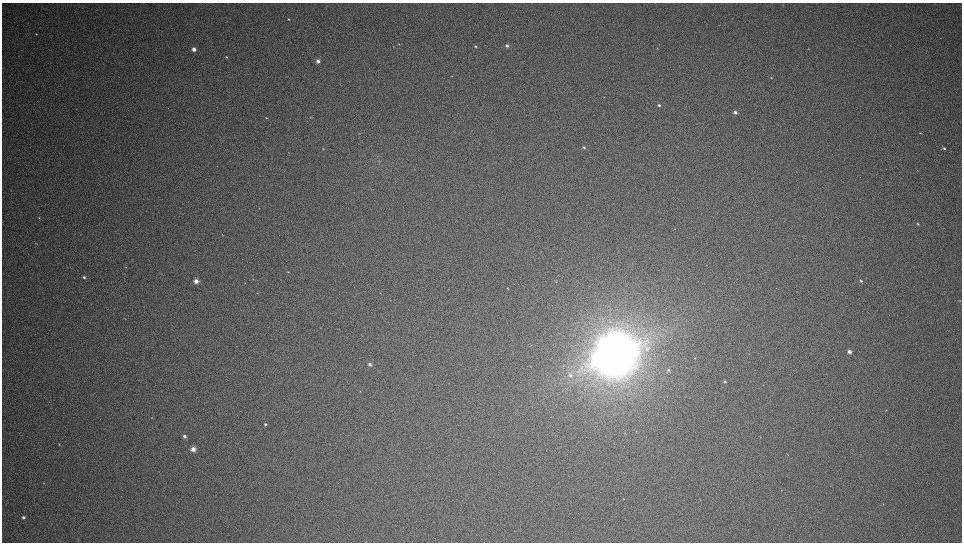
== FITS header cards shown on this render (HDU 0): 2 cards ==
NAXIS1  =                 1920
NAXIS2  =                 1080

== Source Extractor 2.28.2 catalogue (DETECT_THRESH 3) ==
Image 1920 x 1080 px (HDU 0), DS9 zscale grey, zoomed out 1/2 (1 PNG px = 2 x 2 image px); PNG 964 x 544 px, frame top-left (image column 1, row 1079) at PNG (2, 3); no overlay
Background 63.4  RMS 1.9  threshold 5.83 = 3 sigma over >= 5 px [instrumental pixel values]
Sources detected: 64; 1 cannot appear on this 1/2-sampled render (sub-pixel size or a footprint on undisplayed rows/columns) and is not listed; the other 63 listed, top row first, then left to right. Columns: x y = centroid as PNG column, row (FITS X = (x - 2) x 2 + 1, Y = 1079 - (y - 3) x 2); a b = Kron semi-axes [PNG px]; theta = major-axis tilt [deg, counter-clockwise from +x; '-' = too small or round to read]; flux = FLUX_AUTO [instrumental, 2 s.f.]
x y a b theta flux
288 19 3 2 - 360
36 34 3 2 - 250
399 44 4 2 - 300
394 46 2 2 - 150
475 46 3 2 - 520
507 46 4 3 - 1300
657 48 4 3 - 270
194 49 3 3 - 2600
226 57 3 2 - 350
318 61 4 4 - 1900
451 76 3 2 - 180
771 78 3 3 - 320
659 105 3 3 - 750
735 112 4 3 - 1500
311 117 3 3 - 270
266 118 3 2 - 320
920 133 4 2 - 300
584 147 4 3 - 640
944 148 4 3 - 680
323 149 3 2 - 160
288 153 3 2 - 120
414 169 2 1 - 110
917 171 4 2 - 180
259 208 3 2 - 120
39 218 3 2 - 290
918 224 4 3 - 490
675 229 3 2 - 160
222 235 3 2 - 260
343 263 3 2 - 180
126 267 3 2 - 280
288 272 3 2 - 240
84 277 4 3 - 810
678 278 4 2 - 170
196 281 4 3 - 2700
861 281 3 2 - 550
556 282 4 3 - 300
245 283 3 2 - 190
508 288 3 2 - 320
257 293 3 2 - 220
647 348 7 6 - 2300
849 351 4 3 - 1900
615 354 36 32 34 400000
695 358 3 2 - 240
370 364 5 4 - 1300
563 366 3 2 - 190
668 370 4 4 - 710
570 375 5 5 - 1100
725 382 4 3 - 600
360 391 3 2 - 140
886 410 3 3 - 240
152 418 3 2 - 170
265 424 3 3 - 680
636 431 4 2 - 280
184 436 4 3 - 1500
59 444 3 2 - 310
329 444 2 2 - 120
193 449 5 5 - 3000
787 455 3 2 - 190
44 483 4 3 - 270
781 490 3 2 - 120
623 499 2 2 - 240
883 504 4 2 - 240
23 517 3 3 - 930
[1 sub-pixel or undisplayed-footprint detection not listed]